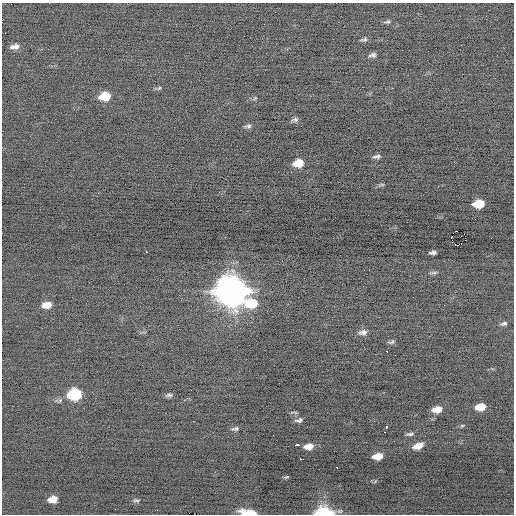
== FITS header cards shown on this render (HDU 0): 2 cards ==
NAXIS1  =                  512 / Axis length
NAXIS2  =                  512 / Axis length

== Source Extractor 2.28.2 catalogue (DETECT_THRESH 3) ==
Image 512 x 512 px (HDU 0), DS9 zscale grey, 1 PNG px = 1 image px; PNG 516 x 516 px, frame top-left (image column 1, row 512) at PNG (2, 3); no overlay
Background -0.076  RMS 0.65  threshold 1.95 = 3 sigma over >= 5 px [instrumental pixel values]
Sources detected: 50; all 50 listed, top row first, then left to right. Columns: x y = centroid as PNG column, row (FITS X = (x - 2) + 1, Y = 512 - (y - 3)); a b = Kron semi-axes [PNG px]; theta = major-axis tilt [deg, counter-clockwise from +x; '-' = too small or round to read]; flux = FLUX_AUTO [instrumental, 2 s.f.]
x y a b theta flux
387 22 10 5 9 92
364 39 11 4 9 99
15 46 11 6 5 230
373 55 7 7 - 140
159 88 7 4 44 68
105 96 11 7 10 1000
255 98 6 4 45 58
294 120 9 5 9 110
248 126 9 5 9 110
376 156 10 4 9 120
298 163 9 7 14 730
381 185 10 3 9 70
479 204 9 6 10 1100
451 237 2 2 - 610
465 240 2 2 - 48
455 244 3 2 - 120
458 245 4 2 - 280
146 252 3 2 - 230
433 252 7 4 3 120
434 273 12 3 4 88
231 291 14 12 3 73000
251 304 14 10 3 1200
47 305 10 6 9 440
504 323 8 5 14 110
363 332 11 7 5 200
391 342 7 4 18 90
387 352 3 2 - 70
395 355 2 2 - 23
191 390 2 2 - 24
75 394 10 8 12 3100
169 395 9 5 5 110
481 407 9 6 8 670
437 409 10 6 7 490
294 412 10 3 2 63
299 420 10 5 13 130
462 426 5 4 - 55
386 427 4 3 - 280
235 429 12 5 5 120
410 434 10 4 12 110
297 445 4 3 - 310
309 446 9 5 5 390
418 446 10 6 20 400
378 456 9 5 8 580
300 459 4 2 - 100
337 467 3 2 - 430
286 477 7 3 17 62
53 499 8 6 8 490
136 500 9 4 -1 91
324 512 16 7 0 2300
249 513 15 5 -8 1000
At the frame edge (FLAGS 8, measured only in part): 2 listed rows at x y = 324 512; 249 513